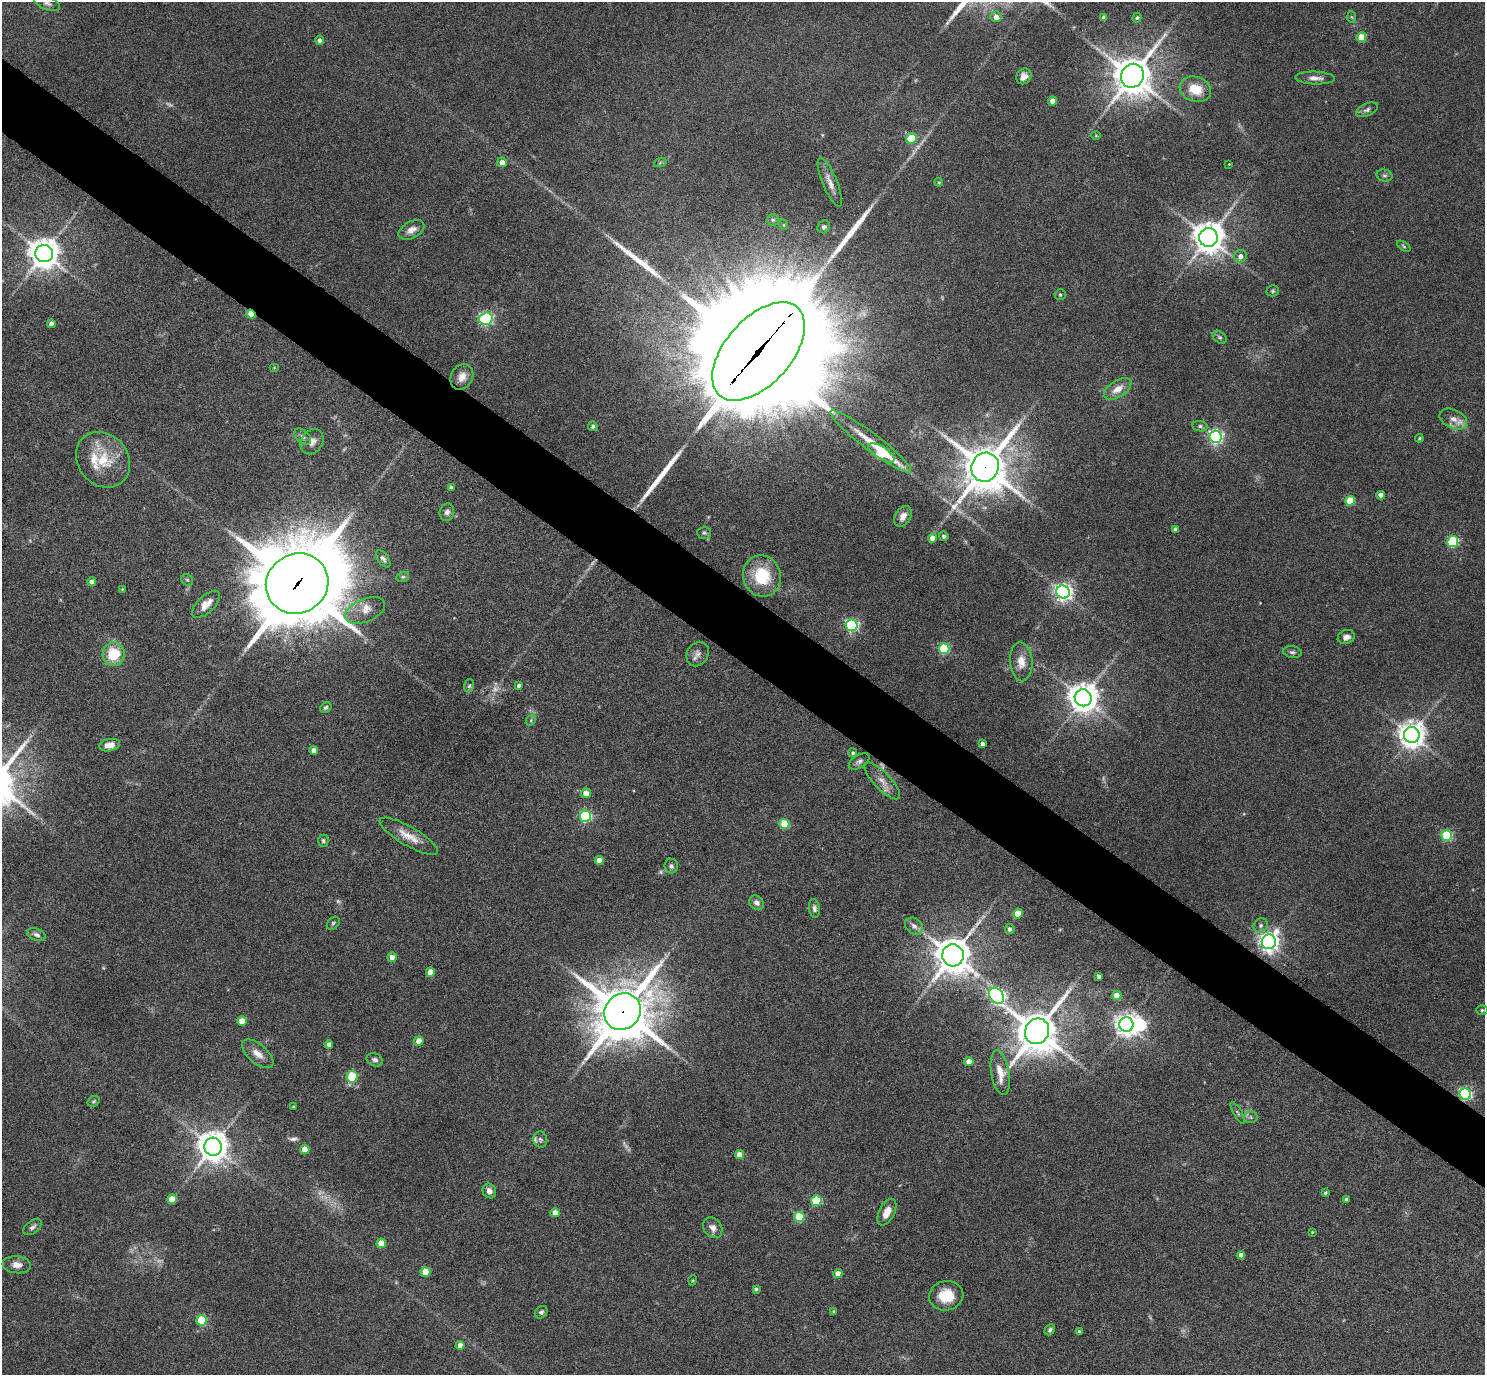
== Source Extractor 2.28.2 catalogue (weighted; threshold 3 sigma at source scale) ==
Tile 11 of 4 x 4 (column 3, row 3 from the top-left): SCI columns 2972-4454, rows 1670-3042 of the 5940 x 5944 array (HDU 1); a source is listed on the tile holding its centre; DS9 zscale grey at full resolution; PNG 1487 x 1377 px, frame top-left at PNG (2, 2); each listed source drawn as its Kron ellipse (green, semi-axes under 4 px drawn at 4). Shown black and unused: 5% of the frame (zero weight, under 5 of 9 exposures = <1% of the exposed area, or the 3 px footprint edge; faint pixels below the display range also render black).
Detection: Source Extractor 2.28.2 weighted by HDU 2 'WHT'; one run over the whole footprint, this tile lists its part. Background 0.0429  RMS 0.0039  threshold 0.016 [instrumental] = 3 sigma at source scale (4.09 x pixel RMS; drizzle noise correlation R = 1.36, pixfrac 0.8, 0.05/0.05 arcsec/px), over >= 5 px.
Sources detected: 180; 14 too faint to see at this stretch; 1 inside a brighter object's white glare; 4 long thin detections or spike segments (spike, bleed or trail) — neither listed nor drawn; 3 inside a brighter listed object's ellipse — not listed separately; the other 158 listed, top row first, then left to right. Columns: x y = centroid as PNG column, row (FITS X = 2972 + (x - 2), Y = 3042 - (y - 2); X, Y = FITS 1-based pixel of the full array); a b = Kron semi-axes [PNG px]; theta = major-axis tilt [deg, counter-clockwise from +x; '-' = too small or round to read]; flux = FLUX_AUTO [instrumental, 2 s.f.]
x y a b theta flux
47 3 14 6 -22 1.6
996 17 5 5 - 2.7
1351 17 6 4 -87 0.45
1104 18 4 4 - 1.9
1137 18 5 4 - 0.69
1361 37 5 5 - 12
319 40 4 4 - 0.96
1024 76 8 7 - 2.4
1132 76 12 11 - 1100
1315 78 20 6 -2 2.6
1195 89 16 12 -19 8.6
1053 101 4 4 - 3.7
1367 110 11 6 24 1.2
1096 135 4 4 - 0.39
911 138 5 5 - 19
502 162 5 5 - 2.7
660 163 6 4 20 0.57
1229 164 3 2 - 0.24
1384 175 8 6 -15 0.91
830 182 26 7 -67 3.4
939 182 4 3 - 0.49
773 220 6 5 - 0.74
784 225 5 3 - 0.33
824 227 7 6 - 0.92
411 230 14 8 28 3.2
1208 237 9 9 - 680
1404 246 7 4 -34 0.6
44 253 9 8 - 650
1240 256 6 6 - 2.2
1273 291 6 5 - 0.63
1060 295 5 5 - 0.65
251 314 5 3 - 8.8
486 319 7 6 - 77
51 324 4 4 - 1.8
1220 337 8 5 -40 0.8
759 351 59 33 48 26000
274 367 5 3 - 0.29
462 377 13 10 61 3.9
1118 389 15 8 32 4.3
1453 419 14 9 -26 3.2
593 426 5 4 - 0.98
1200 426 7 5 -9 0.91
303 437 10 6 -44 1.2
1216 437 6 6 - 97
1419 438 4 3 - 0.44
312 442 13 10 58 2.8
871 442 50 8 -37 11
881 453 15 6 -32 30
103 460 29 25 -48 14
985 467 15 13 64 1600
451 488 4 3 - 0.78
1381 495 4 4 - 3
1350 501 5 5 - 16
447 512 9 7 75 1.5
903 516 11 7 58 2.9
1176 529 4 4 - 1.6
704 533 7 6 - 0.76
944 536 5 4 - 0.8
933 538 4 4 - 4.3
1453 541 5 5 - 32
383 559 10 5 -54 1.1
762 576 21 19 -73 16
403 577 6 5 - 0.61
187 580 6 5 - 0.62
92 582 4 4 - 2.6
297 584 32 29 31 4900
122 589 3 2 - 0.28
1063 592 7 6 - 170
206 604 17 8 43 4
365 611 21 11 23 4.7
852 625 6 6 - 70
1346 637 8 7 - 2.1
944 649 5 5 - 32
1292 652 9 5 -9 0.95
114 654 12 11 - 13
698 654 13 10 58 2
1021 662 19 11 -86 4.7
519 685 4 4 - 0.99
469 686 6 5 - 0.64
1083 698 8 8 - 630
326 707 6 4 33 0.82
531 720 6 4 50 0.51
1412 735 8 8 - 460
983 744 4 4 - 1.4
110 745 11 6 10 4.1
314 750 4 4 - 2.5
853 753 4 4 - 0.7
859 761 11 6 33 1.2
882 781 24 8 -46 3.7
586 793 5 5 - 4.1
586 816 6 5 - 45
784 824 5 5 - 16
1447 835 5 5 - 30
409 836 33 9 -30 5.9
323 841 6 5 - 0.71
599 860 4 4 - 4.2
671 866 7 6 - 1.1
756 903 8 6 -43 1.8
814 908 9 5 -82 1.2
1018 914 5 4 - 7.7
333 923 7 5 46 0.73
1261 925 7 6 - 1.1
914 926 10 7 -40 1.9
1010 929 5 4 - 1.4
36 935 10 6 -22 1.2
1269 942 7 7 - 230
953 955 11 10 - 910
392 957 5 4 - 2.1
430 972 5 4 - 4.3
1099 976 4 3 - 1.1
997 996 9 6 -51 110
1117 996 4 4 - 6
1482 1010 6 4 0 0.6
623 1012 19 17 44 2400
242 1021 5 5 - 6.1
1126 1025 7 7 - 290
1037 1031 13 12 - 1300
419 1041 4 4 - 5
329 1044 4 4 - 1.8
258 1054 19 9 -41 3.8
375 1060 8 6 -23 1.2
969 1062 4 4 - 4.2
1000 1073 22 9 -80 5.4
352 1077 6 5 - 24
1465 1094 6 5 - 67
94 1101 6 5 - 0.61
293 1106 3 3 - 0.41
1238 1113 12 3 -61 0.75
1251 1117 7 6 - 0.86
540 1140 8 7 - 1
213 1147 9 9 - 640
305 1149 4 4 - 6.5
739 1155 4 4 - 5.3
489 1191 7 6 - 2.3
1325 1193 3 3 - 0.6
172 1199 5 5 - 6.2
1346 1199 3 3 - 0.59
816 1201 5 5 - 22
887 1212 14 7 63 3.8
555 1213 4 4 - 4.6
799 1217 5 5 - 21
33 1227 10 6 37 1.3
713 1228 11 8 -53 2.4
1312 1232 3 3 - 0.32
381 1243 5 4 - 7.2
1241 1255 4 4 - 2.3
17 1265 14 8 -6 3
425 1272 5 5 - 8.2
838 1273 4 4 - 2.8
693 1280 5 3 - 0.35
756 1289 4 3 - 0.72
946 1296 17 14 9 10
834 1311 4 3 - 0.58
541 1312 7 5 43 0.89
202 1320 5 5 - 24
1050 1330 6 4 50 0.77
1079 1332 3 3 - 0.75
460 1345 4 4 - 3.6
Overlapping masked pixels (flux is a lower limit): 7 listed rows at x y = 251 314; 759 351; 985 467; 297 584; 882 781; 623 1012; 1465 1094
Isophote crosses this tile's border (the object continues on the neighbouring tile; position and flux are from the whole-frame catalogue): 1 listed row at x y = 47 3